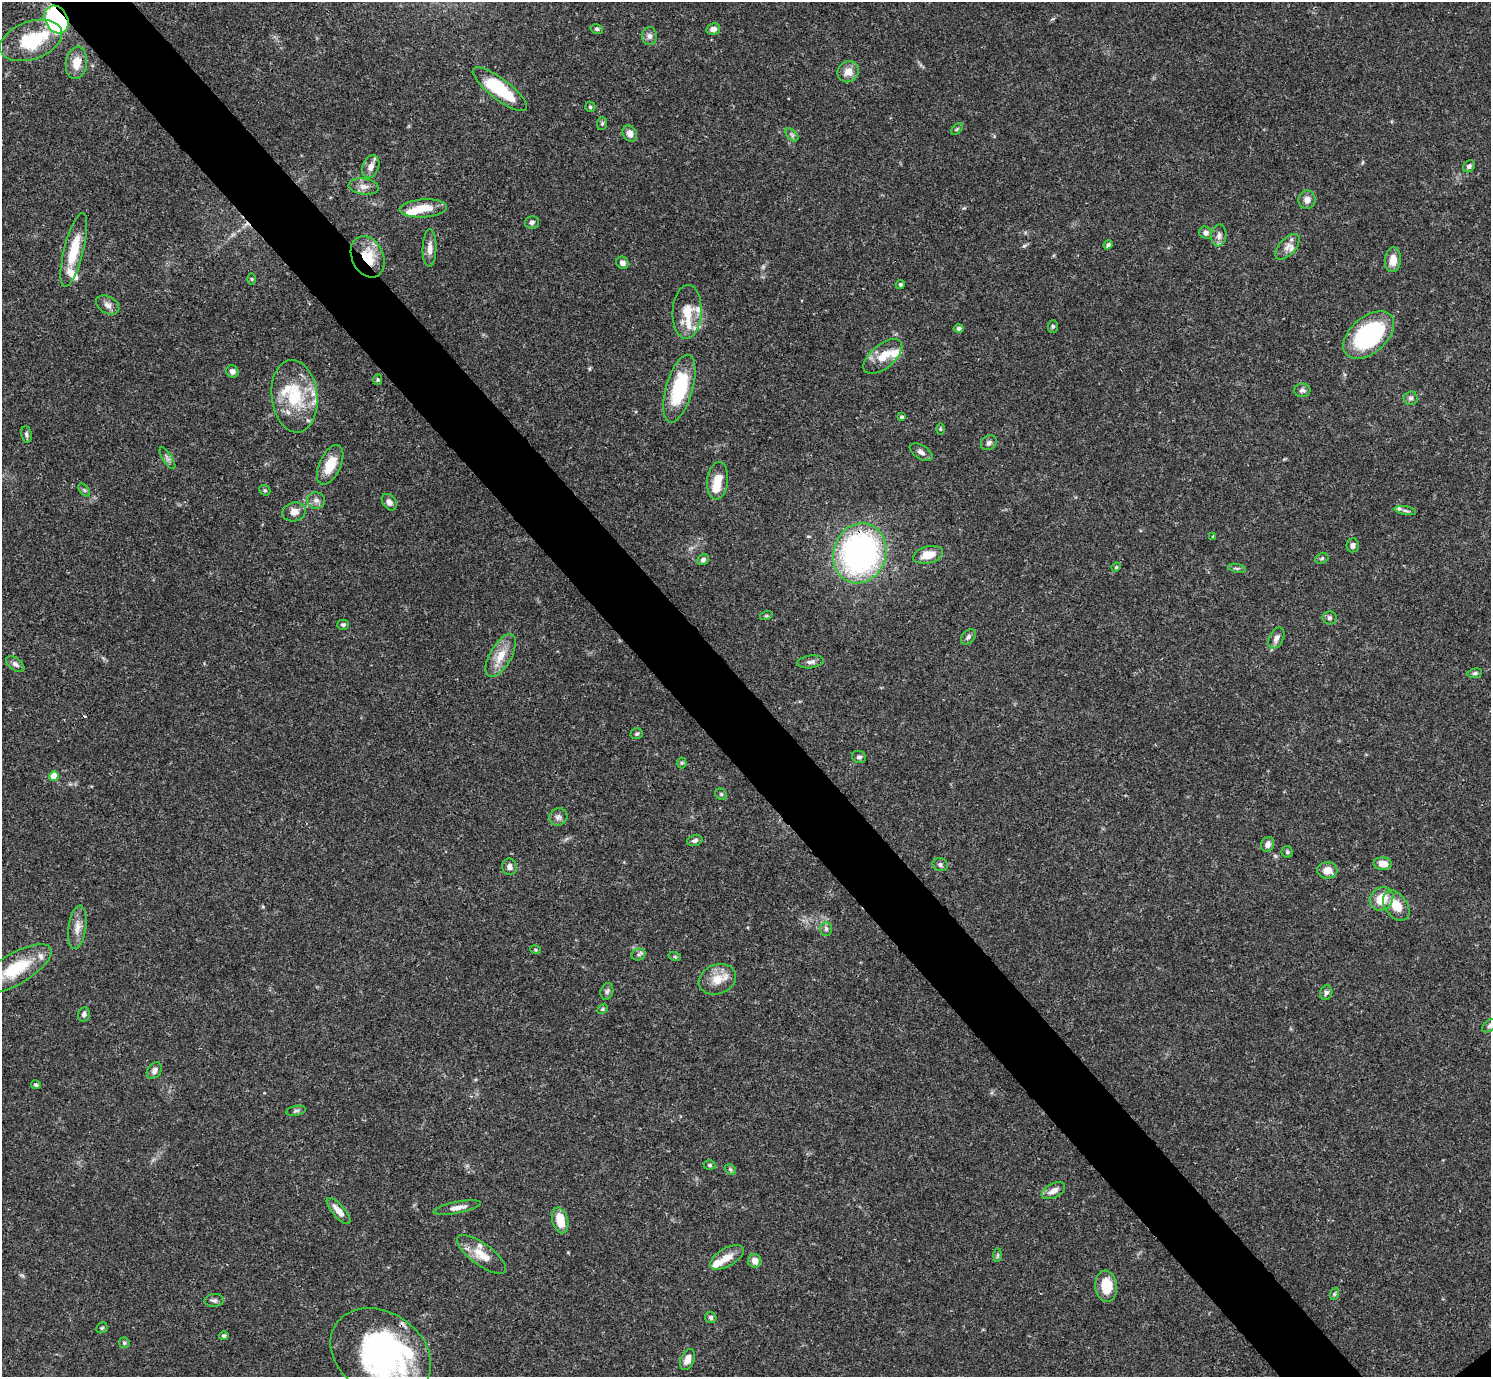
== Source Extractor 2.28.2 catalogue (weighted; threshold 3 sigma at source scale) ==
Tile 11 of 4 x 4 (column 3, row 3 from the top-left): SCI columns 2981-4469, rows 1535-2909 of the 5963 x 5960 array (HDU 1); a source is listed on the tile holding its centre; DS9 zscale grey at full resolution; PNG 1493 x 1379 px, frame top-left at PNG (2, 2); each listed source drawn as its Kron ellipse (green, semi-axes under 4 px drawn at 4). Shown black and unused: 6% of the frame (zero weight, under 3 of 4 exposures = <1% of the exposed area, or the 3 px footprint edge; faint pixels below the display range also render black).
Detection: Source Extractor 2.28.2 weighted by HDU 2 'WHT'; one run over the whole footprint, this tile lists its part. Background 0.0406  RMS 0.0027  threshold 0.012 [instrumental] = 3 sigma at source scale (4.5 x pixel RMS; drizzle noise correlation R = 1.50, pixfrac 1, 0.05/0.05 arcsec/px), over >= 5 px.
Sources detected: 139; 2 inside a brighter object's white glare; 2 cosmic-ray / hot-pixel residue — neither listed nor drawn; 13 inside a brighter listed object's ellipse — not listed separately; the other 122 listed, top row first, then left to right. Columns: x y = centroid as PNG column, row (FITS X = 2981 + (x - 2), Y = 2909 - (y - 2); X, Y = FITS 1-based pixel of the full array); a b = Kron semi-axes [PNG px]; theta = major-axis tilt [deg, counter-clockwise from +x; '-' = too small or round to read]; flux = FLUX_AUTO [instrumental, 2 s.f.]
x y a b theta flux
57 20 14 11 -60 58
597 29 6 5 - 0.46
713 29 7 6 - 1.5
649 36 9 7 88 1.1
31 40 32 19 19 15
76 63 16 10 82 3.9
848 72 11 10 - 2.6
500 89 33 10 -37 14
590 107 5 5 - 0.46
602 123 6 5 - 0.47
957 129 7 4 46 0.4
630 133 8 6 -61 1.8
792 135 8 4 -45 0.56
1469 166 6 5 - 0.7
371 167 12 8 67 1.8
364 187 15 8 -6 1.7
1307 200 9 8 - 1.5
423 208 24 9 4 5
532 222 7 6 - 0.7
1206 233 7 6 - 1.1
1219 235 11 7 83 1.3
1108 245 4 4 - 0.63
1287 247 15 8 47 1.9
430 248 19 7 89 1.9
74 250 38 9 76 8
368 257 22 15 -65 8
1393 260 12 8 83 3
622 263 6 6 - 1.2
251 279 6 4 -89 0.29
900 284 4 4 - 0.48
108 305 12 8 -29 1.4
687 312 27 14 87 6.1
1053 326 6 5 - 0.41
959 329 5 4 - 0.93
1369 335 30 18 41 30
883 356 23 12 40 5
232 371 6 6 - 1.1
378 380 5 4 - 0.41
679 389 35 13 74 18
1302 390 8 6 3 0.81
294 396 36 23 -83 14
1411 398 7 7 - 0.79
901 417 3 3 - 0.51
940 429 6 4 -90 0.32
26 435 8 5 -79 0.64
989 443 8 7 - 0.81
921 452 12 7 -31 1.1
167 458 12 4 -57 0.84
330 465 21 10 64 5.9
718 481 19 10 83 4.9
84 490 7 4 -53 0.41
265 490 6 5 - 0.36
316 500 9 8 - 1.2
389 502 9 6 -54 1.2
1405 511 11 3 -10 0.64
294 512 12 9 12 2.1
1213 536 4 4 - 0.24
1353 545 7 6 - 0.96
860 553 30 26 71 78
928 555 15 8 13 4.1
1322 558 7 5 18 0.45
703 560 6 5 - 0.84
1116 567 5 4 - 0.31
1237 568 9 3 -13 0.49
766 616 6 4 18 0.33
1330 618 7 6 - 0.69
343 625 6 5 - 0.54
968 637 9 6 52 0.76
1276 638 11 7 63 1.3
501 656 24 11 60 4.6
810 662 13 6 7 1.2
15 664 10 6 -36 0.96
1475 673 7 5 9 0.57
637 734 6 5 - 0.51
859 757 7 6 - 0.7
682 763 5 5 - 0.38
54 776 5 5 - 3.8
721 794 6 5 - 0.41
558 817 9 8 - 1.1
695 840 8 5 13 0.78
1268 844 7 6 - 1.2
1287 852 6 5 - 0.46
1383 864 9 6 -4 2.8
940 865 8 6 -21 0.81
510 867 8 7 - 1.1
1327 870 10 8 -1 3.2
1382 899 12 11 - 5
1396 906 17 11 -54 4.6
77 927 22 9 82 2.8
826 929 7 5 -90 0.65
535 950 5 4 - 0.35
638 955 7 5 18 0.59
675 957 6 4 -18 0.38
15 969 41 15 30 13
717 979 19 14 20 4.5
607 991 8 6 73 0.67
1326 993 7 6 - 0.83
602 1009 6 4 27 0.38
84 1014 7 6 - 0.91
1489 1026 8 5 38 0.52
154 1071 9 6 52 1.1
36 1085 5 4 - 0.46
296 1111 10 5 11 0.6
710 1165 6 4 0 0.42
730 1169 6 4 -45 0.44
1053 1191 13 7 28 1.7
457 1208 24 5 11 1.9
339 1211 16 6 -49 2.5
560 1220 13 8 -76 5.1
482 1254 29 11 -36 5.3
998 1255 7 4 89 0.45
727 1257 19 9 30 3.5
755 1261 7 6 - 2.2
1106 1286 16 11 -85 6
1334 1294 6 4 71 0.4
214 1300 10 6 3 0.82
711 1317 6 5 - 0.62
102 1328 6 5 - 0.38
224 1336 5 4 - 0.57
124 1343 5 5 - 0.45
381 1353 53 41 -33 73
687 1359 11 6 68 2.2
Overlapping masked pixels (flux is a lower limit): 4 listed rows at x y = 57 20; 368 257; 860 553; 381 1353
Isophote crosses this tile's border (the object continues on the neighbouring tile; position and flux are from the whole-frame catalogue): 3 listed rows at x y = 15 969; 1489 1026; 381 1353